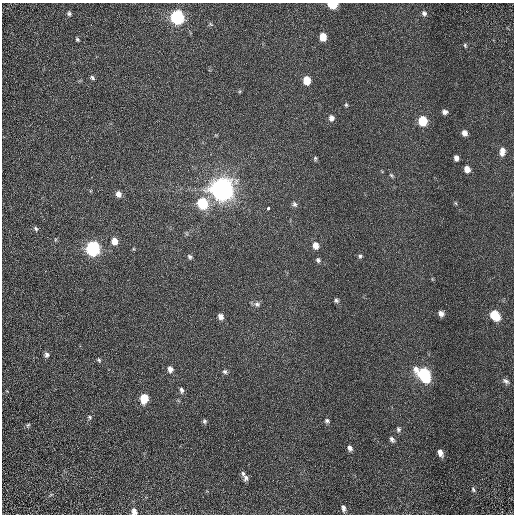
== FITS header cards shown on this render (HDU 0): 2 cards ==
NAXIS1  =                  512 / Required FITS header
NAXIS2  =                  512 / Required FITS header

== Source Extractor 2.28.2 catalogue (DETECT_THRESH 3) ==
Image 512 x 512 px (HDU 0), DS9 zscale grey, 1 PNG px = 1 image px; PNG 516 x 516 px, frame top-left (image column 1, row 512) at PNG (2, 3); no overlay
Background 1.33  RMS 0.66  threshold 1.98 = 3 sigma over >= 5 px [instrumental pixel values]
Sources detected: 59; all 59 listed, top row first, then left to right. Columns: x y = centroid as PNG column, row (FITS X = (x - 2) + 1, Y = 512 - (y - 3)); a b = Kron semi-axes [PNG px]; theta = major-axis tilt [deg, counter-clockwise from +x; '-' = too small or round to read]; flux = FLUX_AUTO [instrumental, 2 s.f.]
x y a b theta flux
333 4 6 4 -3 1800
69 13 5 5 - 89
424 13 7 6 - 130
177 17 7 7 - 7900
211 24 7 4 -46 62
323 37 6 5 - 650
77 39 4 4 - 69
465 45 6 4 -75 60
92 78 5 4 - 87
307 81 7 6 - 720
346 105 5 5 - 66
444 112 5 5 - 160
331 118 7 6 - 200
422 121 7 6 - 1600
464 133 6 5 - 260
502 151 10 6 82 310
315 158 6 4 -78 69
456 158 5 4 - 190
467 169 6 5 - 360
391 175 7 3 -45 62
222 189 8 8 - 55000
118 194 6 6 - 250
202 203 7 6 - 3100
455 203 5 4 - 51
295 204 7 6 - 110
269 208 4 3 - 300
36 229 6 5 - 94
114 241 7 6 - 430
315 246 7 6 - 380
93 248 7 7 - 9400
360 256 6 5 - 84
190 257 7 5 -46 95
318 260 7 6 - 100
336 300 5 5 - 95
257 304 8 8 - 160
441 313 6 6 - 200
495 315 8 6 -53 1800
220 317 6 6 - 240
47 355 6 6 - 130
99 360 6 5 - 71
170 369 7 5 -78 230
225 372 6 6 - 100
424 375 10 7 -50 6900
506 381 10 6 -32 150
182 390 8 5 -77 130
144 398 7 6 - 1100
89 417 7 5 -54 81
204 421 6 5 - 84
327 421 6 5 - 95
28 425 6 5 - 71
398 429 7 6 - 100
392 439 7 5 -57 130
350 448 6 5 - 150
440 453 8 5 -66 260
243 473 7 5 -81 100
246 478 7 5 83 130
473 489 7 5 -53 84
343 508 9 5 -77 170
134 511 7 6 - 250
At the frame edge (FLAGS 8, measured only in part): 2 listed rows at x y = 333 4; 134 511